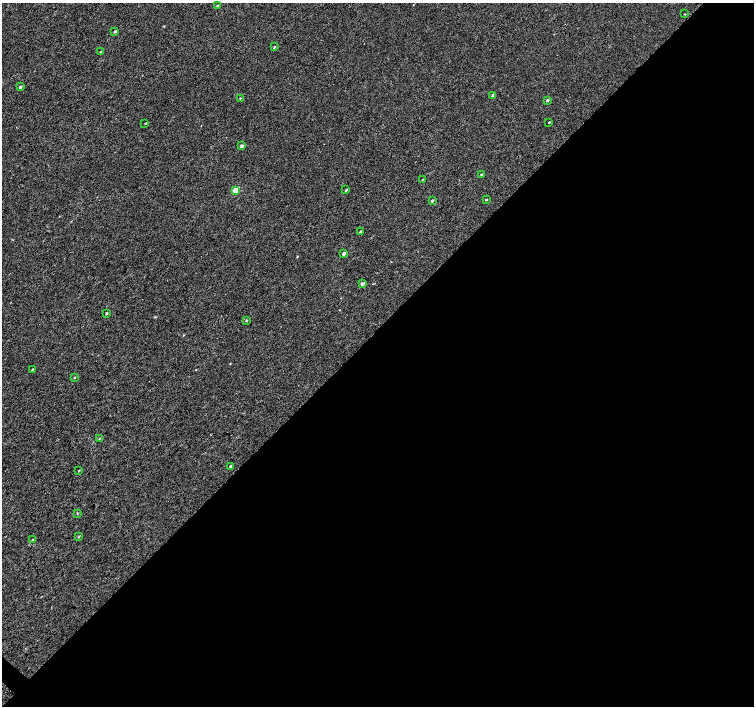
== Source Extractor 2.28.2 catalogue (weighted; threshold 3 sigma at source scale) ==
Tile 12 of 4 x 4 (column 4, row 3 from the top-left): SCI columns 4518-6020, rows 1640-3046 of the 6023 x 6028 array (HDU 1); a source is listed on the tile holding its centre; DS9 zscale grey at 2 x 2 block average (1 PNG px = mean of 2 x 2 image px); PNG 756 x 708 px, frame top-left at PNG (2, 3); each listed source drawn as its Kron ellipse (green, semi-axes under 4 px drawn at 4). Shown black and unused: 54% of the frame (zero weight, under 3 of 4 exposures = <1% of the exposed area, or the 3 px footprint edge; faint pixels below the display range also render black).
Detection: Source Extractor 2.28.2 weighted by HDU 2 'WHT'; one run over the whole footprint, this tile lists its part. Background 2.34e-04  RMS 0.0024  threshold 0.0107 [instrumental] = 3 sigma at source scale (4.5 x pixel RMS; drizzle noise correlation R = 1.50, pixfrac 1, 0.0396/0.0396 arcsec/px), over >= 5 px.
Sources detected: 31; all 31 listed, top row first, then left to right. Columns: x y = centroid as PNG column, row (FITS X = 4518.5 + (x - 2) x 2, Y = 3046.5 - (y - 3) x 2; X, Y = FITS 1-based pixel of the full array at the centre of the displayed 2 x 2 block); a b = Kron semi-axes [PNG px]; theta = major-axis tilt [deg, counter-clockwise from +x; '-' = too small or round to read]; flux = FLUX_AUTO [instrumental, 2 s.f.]
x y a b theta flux
218 6 3 3 - 0.82
685 14 3 2 - 0.23
115 31 3 2 - 0.87
274 47 3 2 - 0.52
101 52 3 2 - 0.62
20 87 3 3 - 0.96
493 95 3 2 - 1.1
240 98 2 2 - 0.26
547 100 3 2 - 1
549 122 2 2 - 0.35
145 123 2 2 - 0.21
241 146 3 2 - 1.5
481 174 3 2 - 0.42
423 179 2 2 - 0.27
235 190 3 2 - 9.8
346 190 3 2 - 0.57
486 199 3 2 - 0.38
432 200 2 2 - 0.82
361 231 3 2 - 0.83
344 253 3 2 - 1.7
362 284 3 2 - 1.8
107 313 3 2 - 0.63
246 320 3 2 - 0.42
32 369 3 2 - 0.38
74 377 3 2 - 0.38
100 439 3 2 - 1.1
231 466 3 2 - 1.5
79 471 3 2 - 0.31
77 513 3 2 - 0.32
78 537 3 2 - 0.57
33 540 3 2 - 0.85